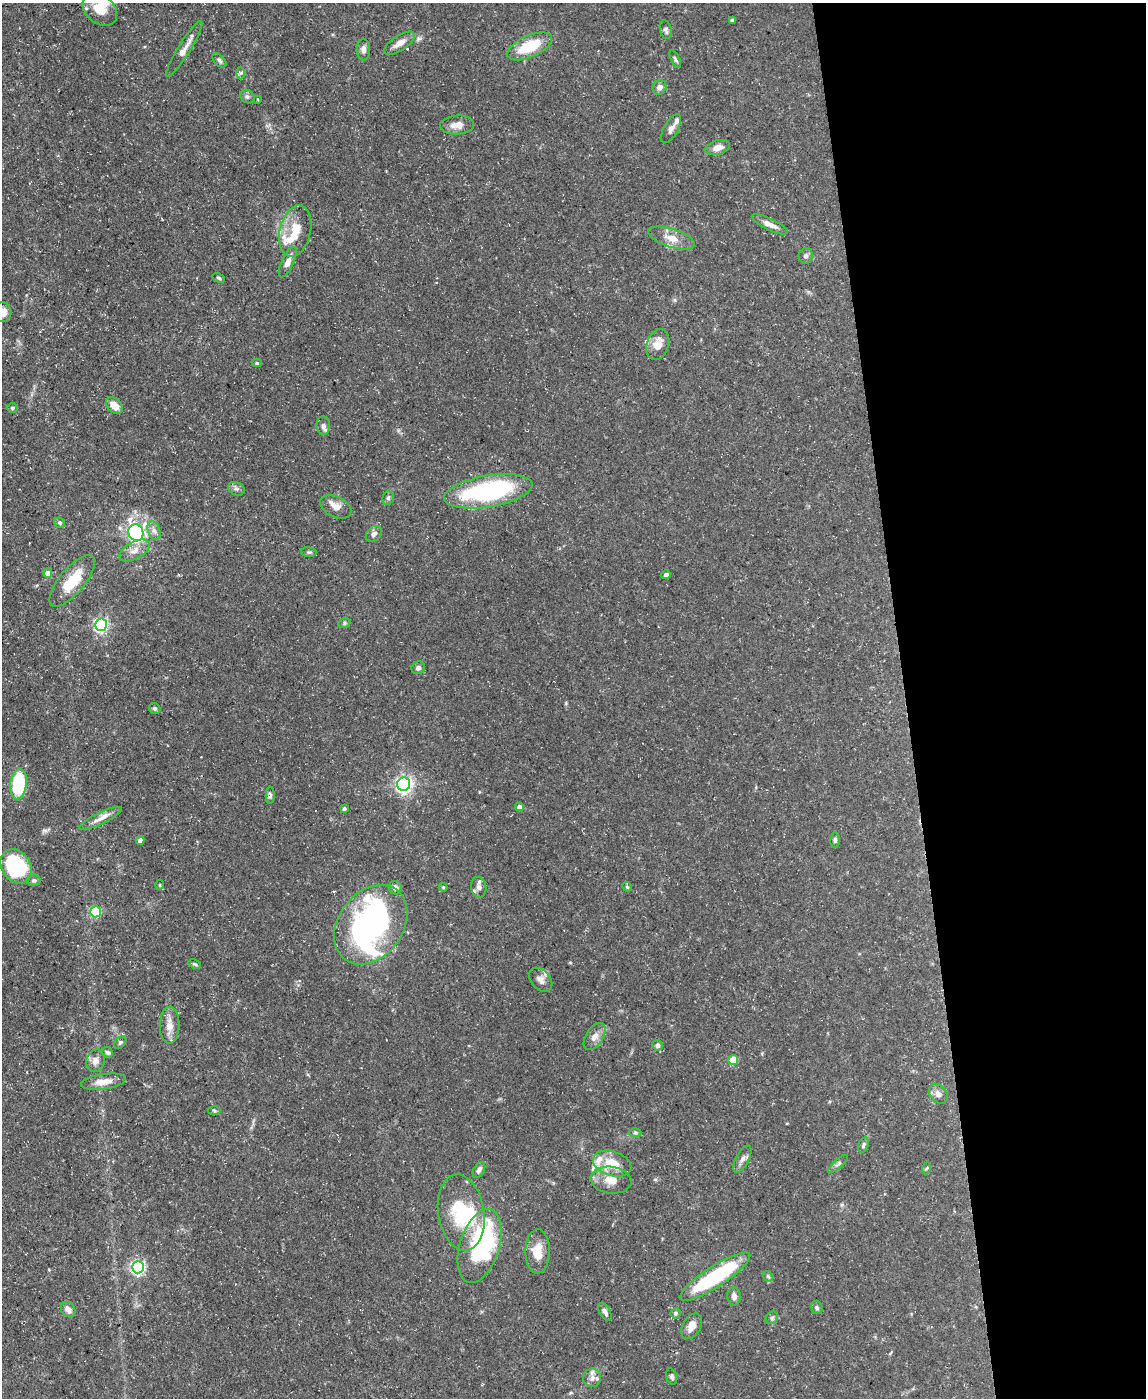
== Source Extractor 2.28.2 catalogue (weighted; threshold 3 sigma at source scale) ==
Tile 8 of 4 x 3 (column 4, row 2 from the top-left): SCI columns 3432-4575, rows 1523-2918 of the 4575 x 4549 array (HDU 1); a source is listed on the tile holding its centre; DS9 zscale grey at full resolution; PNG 1148 x 1400 px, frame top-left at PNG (2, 3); each listed source drawn as its Kron ellipse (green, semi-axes under 4 px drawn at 4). Shown black and unused: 21% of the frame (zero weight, under 3 of 5 exposures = <1% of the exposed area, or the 3 px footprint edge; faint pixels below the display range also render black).
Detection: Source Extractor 2.28.2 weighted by HDU 2 'WHT'; one run over the whole footprint, this tile lists its part. Background 0.0884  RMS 0.0046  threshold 0.0208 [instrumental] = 3 sigma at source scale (4.5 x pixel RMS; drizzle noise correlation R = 1.50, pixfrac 1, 0.05/0.05 arcsec/px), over >= 5 px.
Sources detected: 109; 5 inside a brighter object's white glare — neither listed nor drawn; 7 inside a brighter listed object's ellipse — not listed separately; the other 97 listed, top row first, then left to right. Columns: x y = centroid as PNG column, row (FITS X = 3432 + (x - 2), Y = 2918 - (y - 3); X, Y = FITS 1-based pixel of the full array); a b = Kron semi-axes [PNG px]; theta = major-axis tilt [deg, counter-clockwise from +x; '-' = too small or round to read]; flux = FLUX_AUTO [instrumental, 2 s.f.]
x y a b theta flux
100 9 19 14 -39 9.8
732 20 4 3 - 0.73
666 30 9 6 -78 1.2
400 43 17 7 34 3.8
530 46 24 11 24 17
184 49 32 6 58 4.7
363 50 11 6 89 2.1
675 59 10 3 -64 0.79
219 60 8 5 -46 1
241 73 6 4 89 0.69
659 87 7 6 - 2.3
247 97 8 6 -36 1.1
257 99 3 2 - 0.38
457 125 17 9 3 4.2
671 129 16 7 61 2.5
718 147 13 7 15 3.4
770 224 20 6 -26 3.3
295 231 26 15 77 10
672 238 24 9 -18 5.5
806 256 7 7 - 1.4
288 262 16 6 65 3.1
219 278 7 4 -27 0.73
3 312 10 9 - 4.6
658 344 16 11 71 5.9
257 363 5 4 - 0.71
114 405 10 6 -42 5
12 408 5 4 - 0.6
323 426 9 6 -85 1.8
236 489 9 6 -24 1.3
488 491 45 15 10 66
388 498 7 5 73 1
336 507 16 10 -25 4
60 523 5 5 - 0.77
154 531 10 6 -69 1.9
136 533 8 7 - 100
374 534 9 6 45 1.9
135 550 17 8 28 3.8
309 552 7 5 -7 0.83
48 573 4 4 - 4
666 575 4 4 - 1.2
72 581 32 12 50 14
344 623 6 5 - 0.79
101 625 6 6 - 92
418 668 7 6 - 1.3
155 709 6 5 - 0.84
18 784 15 8 82 32
404 784 6 6 - 150
270 795 8 4 89 1.1
519 807 4 4 - 2.3
344 808 4 4 - 1
100 818 23 6 26 3.4
835 840 7 4 87 1
140 841 4 4 - 1.9
16 866 18 14 -58 40
34 880 7 5 -13 0.96
160 885 5 3 - 0.43
443 887 4 4 - 0.45
479 887 10 7 -81 2.3
627 887 5 4 - 0.6
395 888 7 6 - 2.2
95 912 5 5 - 34
371 925 43 32 54 110
195 964 6 4 -26 0.69
541 980 14 9 -47 2.6
170 1025 18 10 90 4.6
595 1037 15 8 57 3.3
120 1042 7 5 48 0.8
658 1045 5 5 - 1.6
108 1052 5 5 - 1
733 1060 5 5 - 11
96 1061 11 9 76 2.6
103 1082 23 7 8 5
938 1094 11 8 -51 2.6
214 1110 6 4 -3 0.64
635 1133 6 4 0 0.7
863 1145 8 5 70 1
742 1159 15 6 62 2.2
612 1164 20 12 -17 10
838 1164 12 4 42 1.3
927 1168 6 4 69 0.61
479 1170 8 5 61 1.6
611 1180 20 13 -7 6.9
461 1213 38 23 -81 28
480 1246 38 20 73 57
538 1251 22 12 89 8
138 1267 6 6 - 100
768 1276 6 4 -44 0.6
715 1277 41 10 33 44
734 1296 9 6 -84 2.1
817 1307 7 6 - 0.9
68 1310 8 6 -52 2.5
605 1312 10 5 -59 1.7
675 1313 5 5 - 0.93
772 1318 7 5 45 0.99
692 1326 14 9 61 4.1
672 1376 8 5 -74 1.1
592 1378 9 9 - 2.7
Isophote crosses this tile's border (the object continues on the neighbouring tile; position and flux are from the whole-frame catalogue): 1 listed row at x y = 3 312